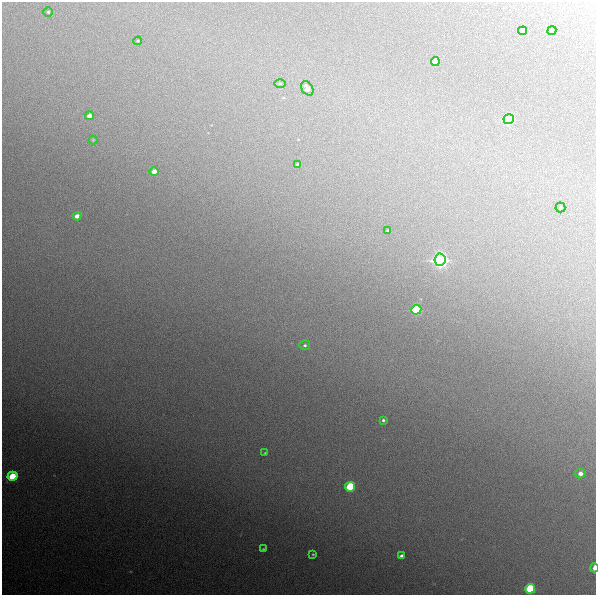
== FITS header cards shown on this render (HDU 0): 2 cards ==
NAXIS1  =                  594
NAXIS2  =                  593

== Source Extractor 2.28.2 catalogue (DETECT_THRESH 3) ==
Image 594 x 593 px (HDU 0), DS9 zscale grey, 1 PNG px = 1 image px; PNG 598 x 597 px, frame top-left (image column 1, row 593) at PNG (2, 2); each listed source drawn as its Kron ellipse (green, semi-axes under 4 px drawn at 4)
Background 1640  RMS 19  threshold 56.2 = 3 sigma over >= 5 px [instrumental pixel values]
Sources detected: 28; all 28 listed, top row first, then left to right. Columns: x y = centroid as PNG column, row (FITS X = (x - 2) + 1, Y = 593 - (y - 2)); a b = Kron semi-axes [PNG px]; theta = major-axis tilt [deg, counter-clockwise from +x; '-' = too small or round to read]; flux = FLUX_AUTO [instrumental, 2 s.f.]
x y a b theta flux
48 12 4 4 - 1.5e+03
523 31 4 4 - 1.3e+04
552 31 5 4 - 1.7e+03
138 41 4 3 - 1.4e+03
435 62 4 4 - 1.1e+04
280 83 5 3 - 1.3e+03
307 88 8 5 -57 8.3e+03
89 116 4 4 - 6.8e+03
509 119 5 5 - 2.5e+05
93 140 4 4 - 1.1e+03
298 165 4 3 - 4.3e+03
154 171 4 4 - 9.0e+03
560 207 5 5 - 1.6e+03
77 216 4 4 - 8.4e+03
388 231 3 3 - 1.5e+03
440 260 6 5 - 1.0e+06
416 310 5 5 - 1.8e+05
305 345 5 5 - 2.2e+03
383 420 4 3 - 2.1e+03
265 453 4 3 - 1.2e+03
580 473 5 5 - 7.1e+03
12 476 5 4 - 5.5e+04
350 487 5 4 - 8.6e+04
263 549 3 3 - 9.7e+02
313 554 3 2 - 1.2e+03
401 556 4 4 - 3.7e+03
594 568 5 2 - 1.4e+04
530 589 5 5 - 1.3e+05
At the frame edge (FLAGS 8, measured only in part): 1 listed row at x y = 594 568